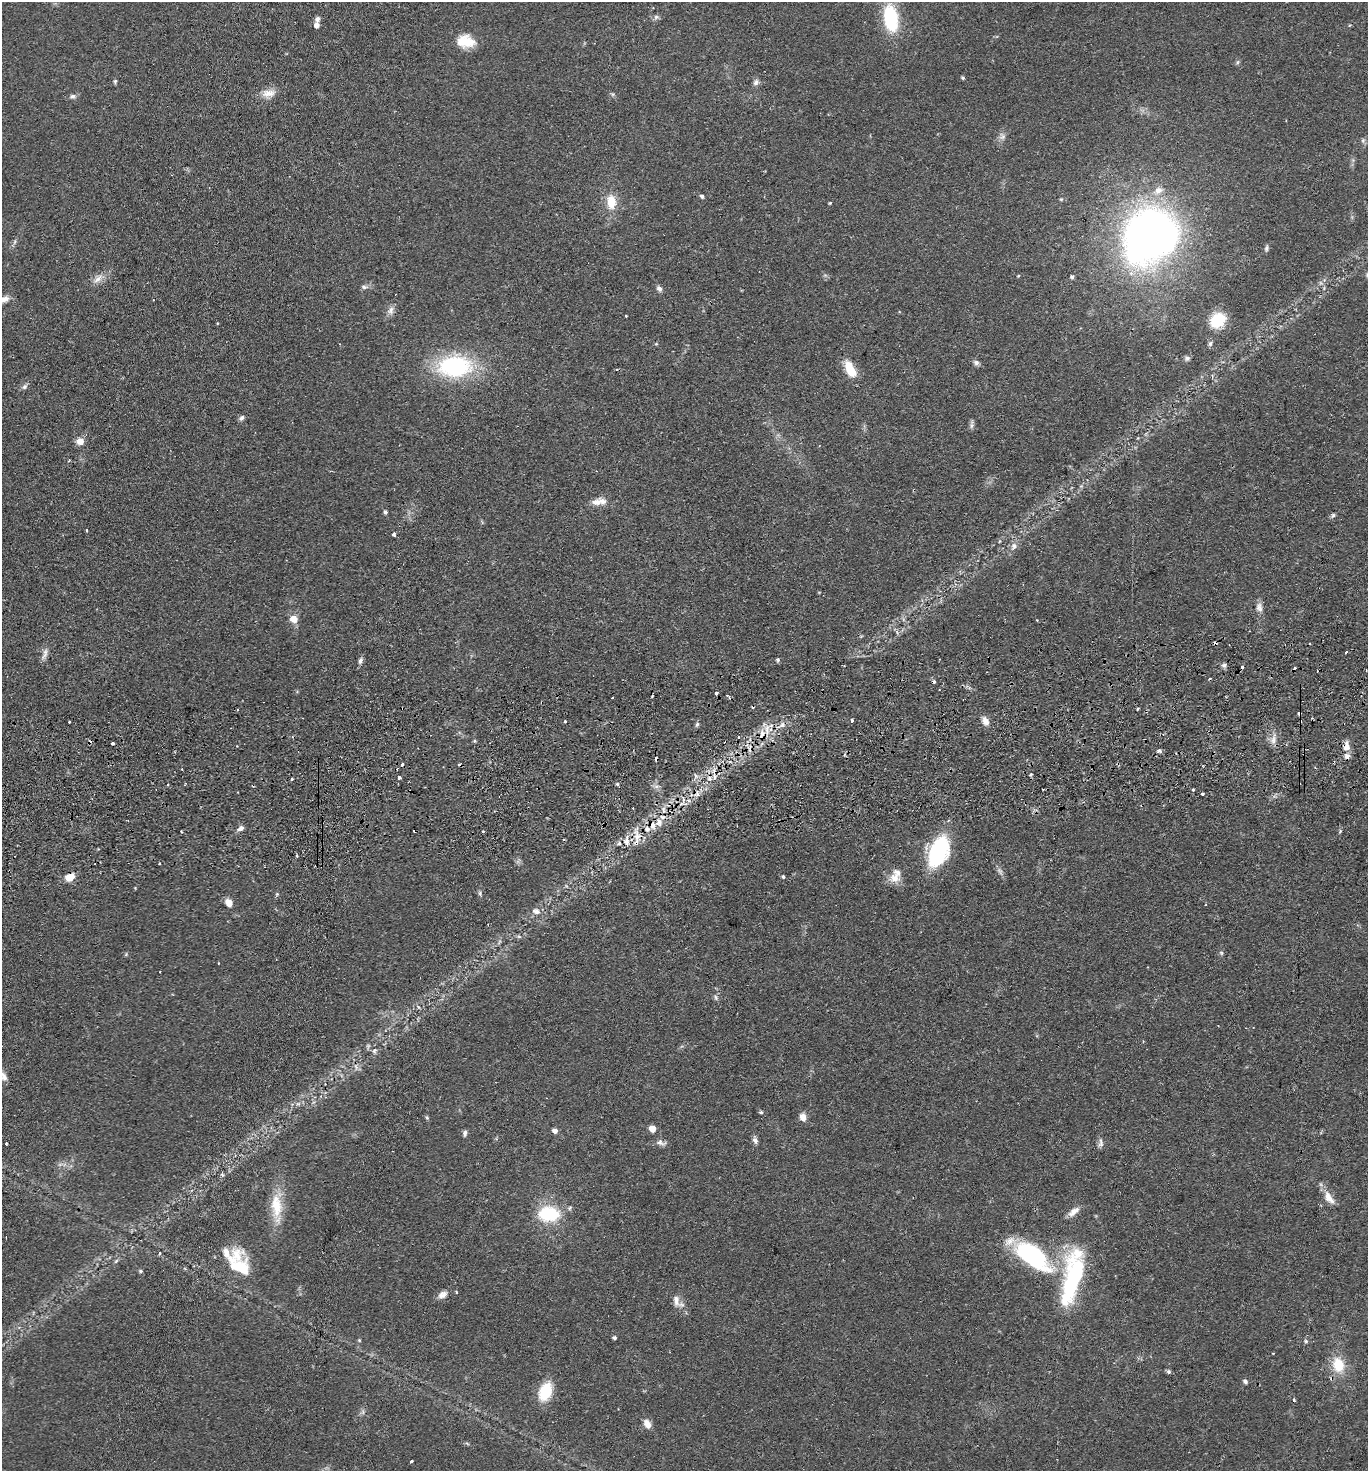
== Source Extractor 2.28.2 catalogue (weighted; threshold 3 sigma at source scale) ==
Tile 5 of 3 x 3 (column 2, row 2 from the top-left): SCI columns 1489-2854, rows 1522-2990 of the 4380 x 4515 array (HDU 1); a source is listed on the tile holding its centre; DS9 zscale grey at full resolution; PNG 1370 x 1473 px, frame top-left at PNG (2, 2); no overlay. Shown black and unused: <1% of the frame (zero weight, under 2 of 3 exposures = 3% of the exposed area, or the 3 px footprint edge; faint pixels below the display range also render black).
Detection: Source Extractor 2.28.2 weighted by HDU 2 'WHT'; one run over the whole footprint, this tile lists its part. Background 0.0543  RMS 0.0061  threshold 0.0275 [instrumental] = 3 sigma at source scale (4.5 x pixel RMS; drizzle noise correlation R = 1.50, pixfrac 1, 0.05/0.05 arcsec/px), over >= 5 px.
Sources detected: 166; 2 too faint to see at this stretch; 2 inside a brighter object's white glare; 21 cosmic-ray / hot-pixel residue — not listed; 8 inside a brighter listed object's ellipse — not listed separately; the other 133 listed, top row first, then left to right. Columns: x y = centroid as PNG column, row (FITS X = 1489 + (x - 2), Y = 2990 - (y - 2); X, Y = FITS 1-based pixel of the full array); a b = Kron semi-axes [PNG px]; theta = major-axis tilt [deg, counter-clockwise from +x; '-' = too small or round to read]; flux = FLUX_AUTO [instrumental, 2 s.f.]
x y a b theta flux
656 17 8 6 2 1.6
891 18 29 14 -81 38
317 19 7 6 - 1.9
316 25 5 5 - 3
465 41 21 15 -8 13
1237 62 7 4 88 1
963 78 4 4 - 0.96
115 81 6 5 - 0.93
756 82 9 6 50 2.1
268 93 20 11 7 6.6
612 94 6 4 -90 0.88
73 96 10 6 8 1.8
1002 136 10 8 -85 2.7
1363 141 6 6 - 1.3
1158 190 12 9 21 5.3
702 196 5 4 - 1.6
611 202 18 11 -86 11
830 203 3 3 - 0.71
1153 232 39 31 -20 370
14 242 7 4 70 1.2
1266 248 9 5 74 1.4
1018 276 4 3 - 0.52
1072 277 4 4 - 1.5
98 279 16 7 42 4.7
364 287 10 6 -15 1.9
659 288 8 6 -54 2.1
3 299 15 7 18 4.3
391 310 11 8 63 3.3
626 316 3 2 - 0.58
1217 320 16 12 43 23
656 344 5 4 - 0.64
1210 344 7 5 73 1.5
1187 358 8 6 -13 1.5
976 363 8 7 - 1.9
455 366 33 21 2 71
850 369 20 10 -64 13
24 387 9 6 45 1.7
242 418 8 6 57 1.7
972 425 13 4 87 1.6
80 441 10 9 - 4.2
596 502 15 9 9 5
385 512 4 4 - 1.4
1333 515 6 5 - 1.3
86 530 3 3 - 1.3
394 534 3 3 - 2.5
1014 546 11 8 57 3.6
1259 607 13 8 -76 3.6
294 619 10 9 - 5.2
1346 652 3 3 - 1.5
45 654 18 6 72 3.2
360 660 9 6 72 1.9
778 660 5 4 - 1.2
1224 665 7 5 16 1.6
728 696 8 3 -44 1.2
612 698 3 2 - 0.89
1138 709 3 2 - 0.8
852 720 4 3 - 2.1
565 721 3 2 - 1.1
985 721 11 7 -63 4.1
697 724 7 5 73 1.2
782 724 8 5 62 2.3
762 733 9 6 76 4.2
1273 740 16 9 79 4.6
474 741 5 4 - 0.69
113 743 3 3 - 4.5
1346 746 13 8 -89 5.8
1159 751 5 4 - 2.2
1031 775 4 3 - 0.86
399 777 3 3 - 2
709 778 8 6 90 2.7
291 779 3 3 - 1.4
617 784 5 4 - 0.82
656 786 7 5 0 1.6
1043 789 3 2 - 0.54
1193 790 3 3 - 0.98
1202 794 3 3 - 1.8
659 822 11 7 85 4.5
241 828 9 6 30 2.4
647 829 8 7 - 2.8
483 831 3 2 - 0.68
637 836 17 10 -76 7.5
627 841 16 7 -90 4.5
938 851 25 14 67 71
296 856 3 3 - 1
159 863 3 3 - 0.97
70 877 10 7 25 7.7
783 877 4 3 - 1
895 878 16 12 -6 6.8
480 893 7 5 -73 1.1
277 894 5 4 - 0.72
229 903 9 7 -49 4.8
536 911 12 8 -13 3.5
519 937 6 4 -19 0.97
1221 953 6 5 - 1
126 954 6 3 73 0.69
716 997 8 5 -68 1.4
418 1007 6 4 -70 0.9
374 1051 8 5 49 1.4
3 1076 13 6 -65 2.7
761 1112 5 4 - 0.95
427 1117 6 4 -69 0.91
803 1117 9 7 -77 4.3
652 1128 6 6 - 5.3
555 1131 5 5 - 2.8
465 1133 8 5 86 1.6
755 1140 9 6 -68 2.4
661 1143 15 7 -14 2.6
1101 1143 13 6 -83 2.3
6 1144 3 2 - 1.3
222 1175 6 3 -20 0.71
1329 1198 19 9 -55 6.6
276 1206 37 15 -88 18
1074 1212 17 8 39 4.6
549 1214 19 13 -1 37
159 1253 4 2 - 0.73
1032 1255 44 18 -36 81
116 1261 7 4 45 0.96
239 1266 34 22 -33 24
140 1271 5 4 - 0.91
1072 1277 70 20 78 79
456 1292 5 3 - 0.51
442 1295 13 9 33 3.8
676 1300 18 9 -80 4.8
614 1338 4 3 - 1.3
359 1340 5 4 - 0.69
1306 1341 6 5 - 1
1338 1365 19 15 -76 16
1168 1371 6 5 - 1.3
1245 1381 6 5 - 1.5
545 1392 17 11 70 25
363 1412 7 4 -90 1.3
647 1424 11 8 -57 4.4
411 1461 3 3 - 1.7
Overlapping masked pixels (flux is a lower limit): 5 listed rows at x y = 762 733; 1346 746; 659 822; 637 836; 70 877
Isophote crosses this tile's border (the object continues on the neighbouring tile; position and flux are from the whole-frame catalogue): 2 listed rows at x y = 3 299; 3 1076